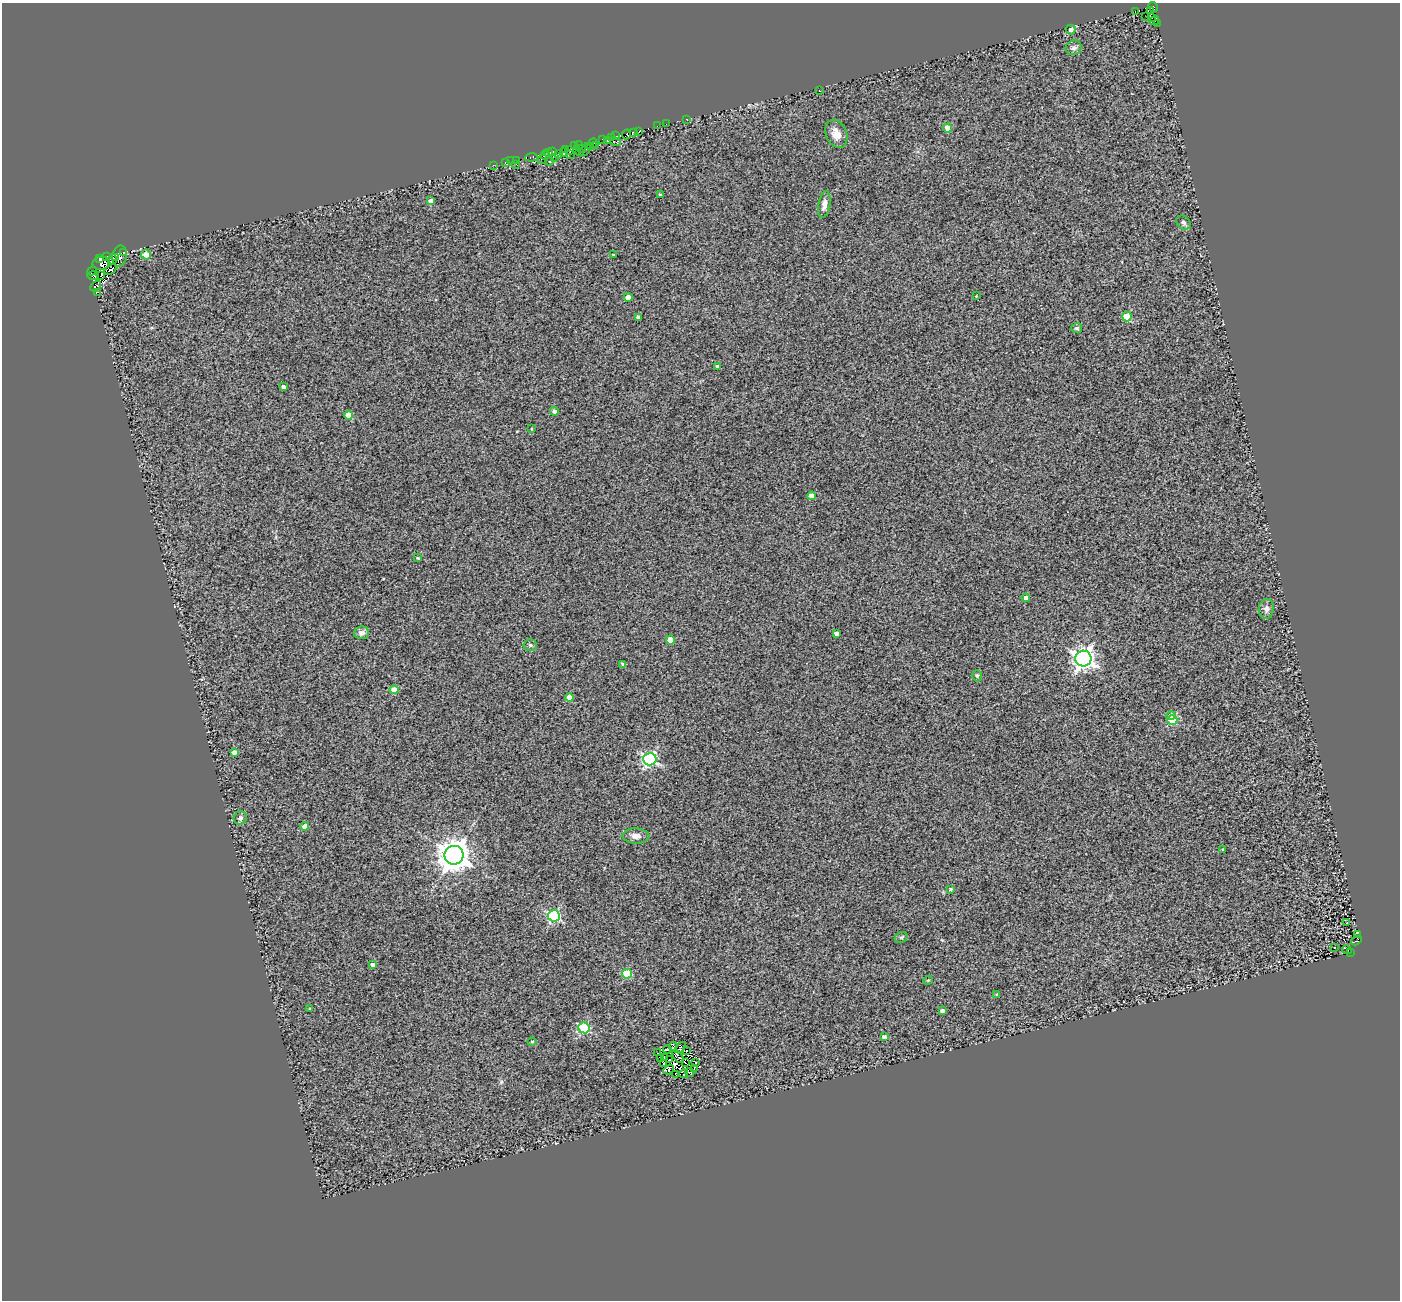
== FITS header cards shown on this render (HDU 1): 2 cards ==
NAXIS1  =                 1398
NAXIS2  =                 1298

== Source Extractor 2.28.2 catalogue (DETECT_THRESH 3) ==
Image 1398 x 1298 px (HDU 1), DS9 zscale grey, 1 PNG px = 1 image px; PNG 1402 x 1302 px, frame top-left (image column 1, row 1298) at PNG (2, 3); each listed source drawn as its Kron ellipse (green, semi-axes under 4 px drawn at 4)
Background 0.692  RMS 0.75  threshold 2.24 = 3 sigma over >= 5 px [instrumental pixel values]
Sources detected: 147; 13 with non-positive FLUX_AUTO (blend fragments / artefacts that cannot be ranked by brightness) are neither listed nor drawn; the other 134 listed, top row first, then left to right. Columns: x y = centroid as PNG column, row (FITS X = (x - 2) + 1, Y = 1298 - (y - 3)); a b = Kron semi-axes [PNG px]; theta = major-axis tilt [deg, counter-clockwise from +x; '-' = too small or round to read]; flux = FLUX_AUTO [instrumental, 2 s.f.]
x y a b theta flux
1153 7 5 3 - 1100
1151 10 4 3 - 350
1135 11 4 2 - 93
1146 17 2 2 - 53
1152 17 3 2 - 54
1154 20 5 2 - 55
1157 23 3 2 - 82
1071 29 5 5 - 190
1074 48 8 7 - 200
819 91 2 2 - 28
686 119 2 2 - 27
666 124 2 2 - 83
657 126 3 2 - 37
948 128 4 4 - 550
639 131 3 3 - 340
633 132 3 2 - 260
627 134 5 3 - 1400
836 134 15 10 -67 540
616 136 2 2 - 96
611 137 2 2 - 170
603 139 3 2 - 260
607 141 3 2 - 660
616 142 5 3 - 390
593 143 5 3 - 270
579 145 4 3 - 640
596 145 2 2 - 95
574 146 2 2 - 110
590 147 3 2 - 190
582 148 2 2 - 140
566 150 3 3 - 620
585 150 8 3 56 220
553 151 3 2 - 780
569 151 4 3 - 23
563 152 3 3 - 620
579 152 2 2 - 34
549 153 4 3 - 420
558 154 2 2 - 37
571 154 3 2 - 65
545 155 5 2 - 660
531 157 6 4 6 290
555 158 3 2 - 90
542 159 5 2 - 68
517 160 3 2 - 130
511 161 2 2 - 73
549 161 4 3 - 49
505 163 3 2 - 140
516 164 2 2 - 130
493 165 2 2 - 25
660 194 3 3 - 60
431 201 4 4 - 270
824 204 13 6 80 300
1183 222 8 6 -43 120
123 252 3 2 - 190
146 254 5 5 - 400
613 255 3 2 - 38
107 256 2 2 - 74
120 256 10 7 79 760
115 257 4 3 - 600
99 259 3 3 - 680
113 259 5 3 - 1100
101 263 8 6 7 2700
111 270 7 3 36 34
92 271 5 3 - 71
93 276 6 3 -3 170
101 276 3 2 - 260
95 286 6 3 45 69
97 292 3 3 - 5100
976 296 2 2 - 26
628 297 4 4 - 490
638 317 4 4 - 140
1127 317 5 4 - 1500
1077 328 5 5 - 93
717 366 4 3 - 81
283 387 4 4 - 190
554 411 4 4 - 160
348 415 4 4 - 640
532 429 3 2 - 38
811 496 4 4 - 450
418 558 3 2 - 49
1026 598 4 4 - 210
1266 609 10 7 81 240
362 633 7 6 - 250
836 633 4 3 - 170
670 640 4 4 - 810
530 645 6 5 - 91
1083 659 8 8 - 32000
623 664 4 3 - 96
977 676 5 5 - 72
394 690 4 4 - 720
570 698 4 4 - 670
1171 716 5 4 - 540
1172 720 5 4 - 2100
234 752 4 4 - 200
650 759 6 6 - 9300
240 818 7 6 - 130
305 826 4 4 - 370
636 836 13 7 -2 340
1223 850 3 2 - 50
454 855 9 9 - 83000
950 889 4 4 - 77
554 916 6 5 - 6600
1347 923 3 2 - 30
1357 934 4 3 - 93
901 937 7 5 28 88
1356 941 6 3 32 200
1334 948 3 2 - 37
1347 950 5 3 - 28
1350 953 4 2 - 210
373 965 4 3 - 200
627 974 5 5 - 1900
928 980 5 4 - 53
997 994 3 3 - 51
310 1009 3 3 - 45
942 1011 4 4 - 120
584 1028 5 5 - 4200
884 1037 4 4 - 170
532 1041 5 3 - 42
673 1046 4 2 - 0.5
680 1048 6 4 47 130
667 1049 4 4 - 66
686 1051 2 2 - 49
657 1053 3 2 - 36
678 1057 8 2 -51 74
665 1058 4 2 - 26
660 1059 3 2 - 69
669 1059 3 2 - 55
696 1062 2 2 - 49
664 1063 3 2 - 39
685 1063 4 2 - 22
669 1069 6 3 32 130
694 1069 2 2 - 48
690 1072 4 2 - 56
675 1074 3 2 - 61
684 1074 4 3 - 120
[13 non-positive-flux detections neither listed nor drawn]